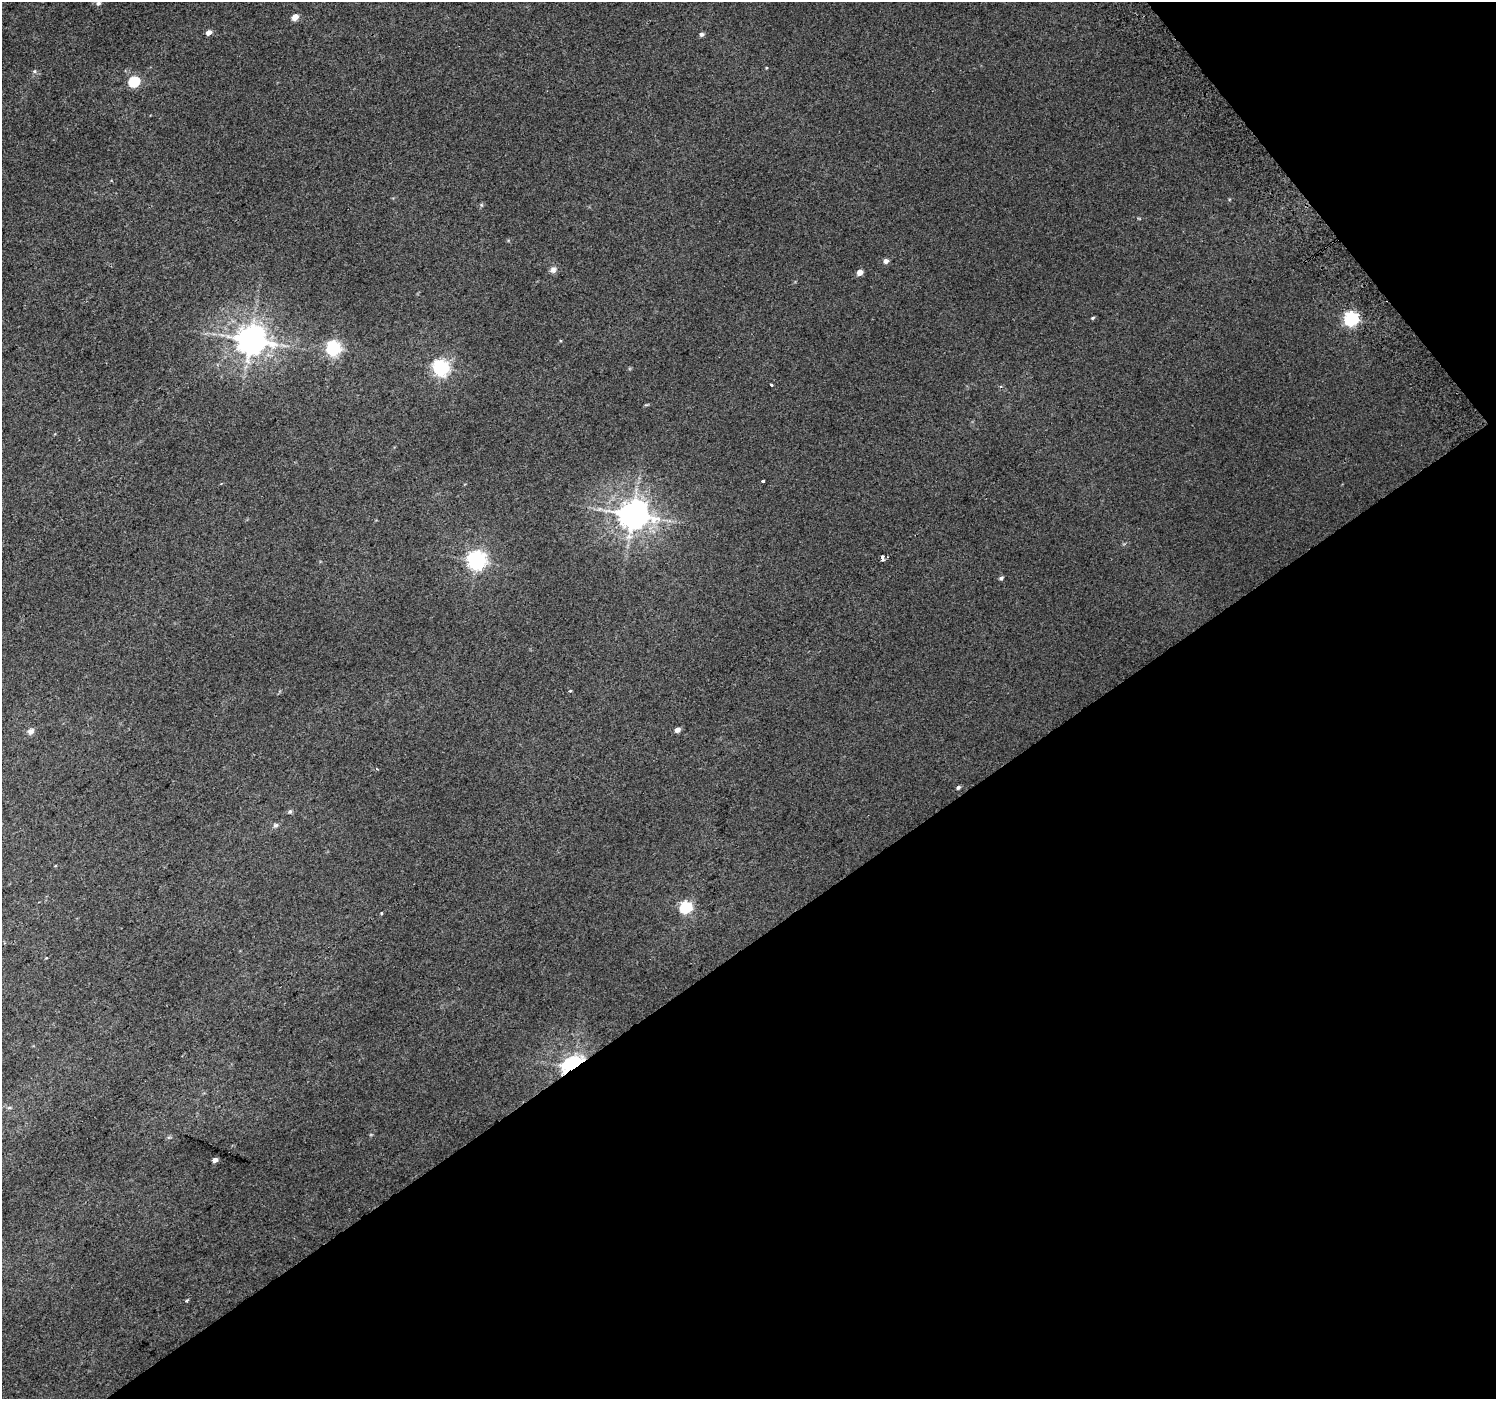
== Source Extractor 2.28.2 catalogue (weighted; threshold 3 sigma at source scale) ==
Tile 12 of 4 x 4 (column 4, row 3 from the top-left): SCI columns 4520-6013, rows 1620-3016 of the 6047 x 5969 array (HDU 1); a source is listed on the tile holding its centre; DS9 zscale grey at full resolution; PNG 1498 x 1401 px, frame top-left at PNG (2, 2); no overlay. Shown black and unused: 36% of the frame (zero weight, under 2 of 3 exposures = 2% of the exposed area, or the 3 px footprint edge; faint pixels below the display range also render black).
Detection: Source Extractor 2.28.2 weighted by HDU 2 'WHT'; one run over the whole footprint, this tile lists its part. Background 0.0119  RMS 0.0073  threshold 0.0329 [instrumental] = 3 sigma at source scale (4.5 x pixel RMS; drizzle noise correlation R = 1.50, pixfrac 1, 0.0396/0.0396 arcsec/px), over >= 5 px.
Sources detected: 34; all 34 listed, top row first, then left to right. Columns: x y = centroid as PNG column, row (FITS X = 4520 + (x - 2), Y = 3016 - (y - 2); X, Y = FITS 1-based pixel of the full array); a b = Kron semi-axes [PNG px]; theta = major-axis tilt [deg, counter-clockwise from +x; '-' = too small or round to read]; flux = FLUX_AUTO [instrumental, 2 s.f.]
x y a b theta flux
98 3 7 6 - 1.9
295 17 5 4 - 11
209 33 5 4 - 4.5
701 34 5 5 - 1.7
34 71 6 5 - 1.1
134 82 6 5 - 56
481 205 6 3 -71 0.83
886 261 6 5 - 3
553 270 8 8 - 3
860 272 5 4 - 6.5
1093 318 5 4 - 0.9
1351 319 7 6 - 150
250 340 9 8 - 1200
333 348 6 6 - 150
441 368 7 6 - 210
771 385 3 3 - 2.4
762 481 3 3 - 3.8
633 514 9 8 - 1200
882 557 5 3 - 6.8
476 560 7 7 - 320
1001 578 5 4 - 1.4
570 691 3 3 - 0.85
677 730 5 4 - 3.8
31 731 9 7 33 3.1
377 769 3 3 - 0.57
958 787 5 4 - 1.5
290 812 7 5 49 1.3
275 825 7 6 - 1.8
686 907 6 5 - 79
382 913 3 3 - 1.6
573 1066 8 5 33 510
9 1108 6 4 1 1
215 1160 4 4 - 3.9
186 1301 4 3 - 0.97
Overlapping masked pixels (flux is a lower limit): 1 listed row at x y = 573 1066
Isophote crosses this tile's border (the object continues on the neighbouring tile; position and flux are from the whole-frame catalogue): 1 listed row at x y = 98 3